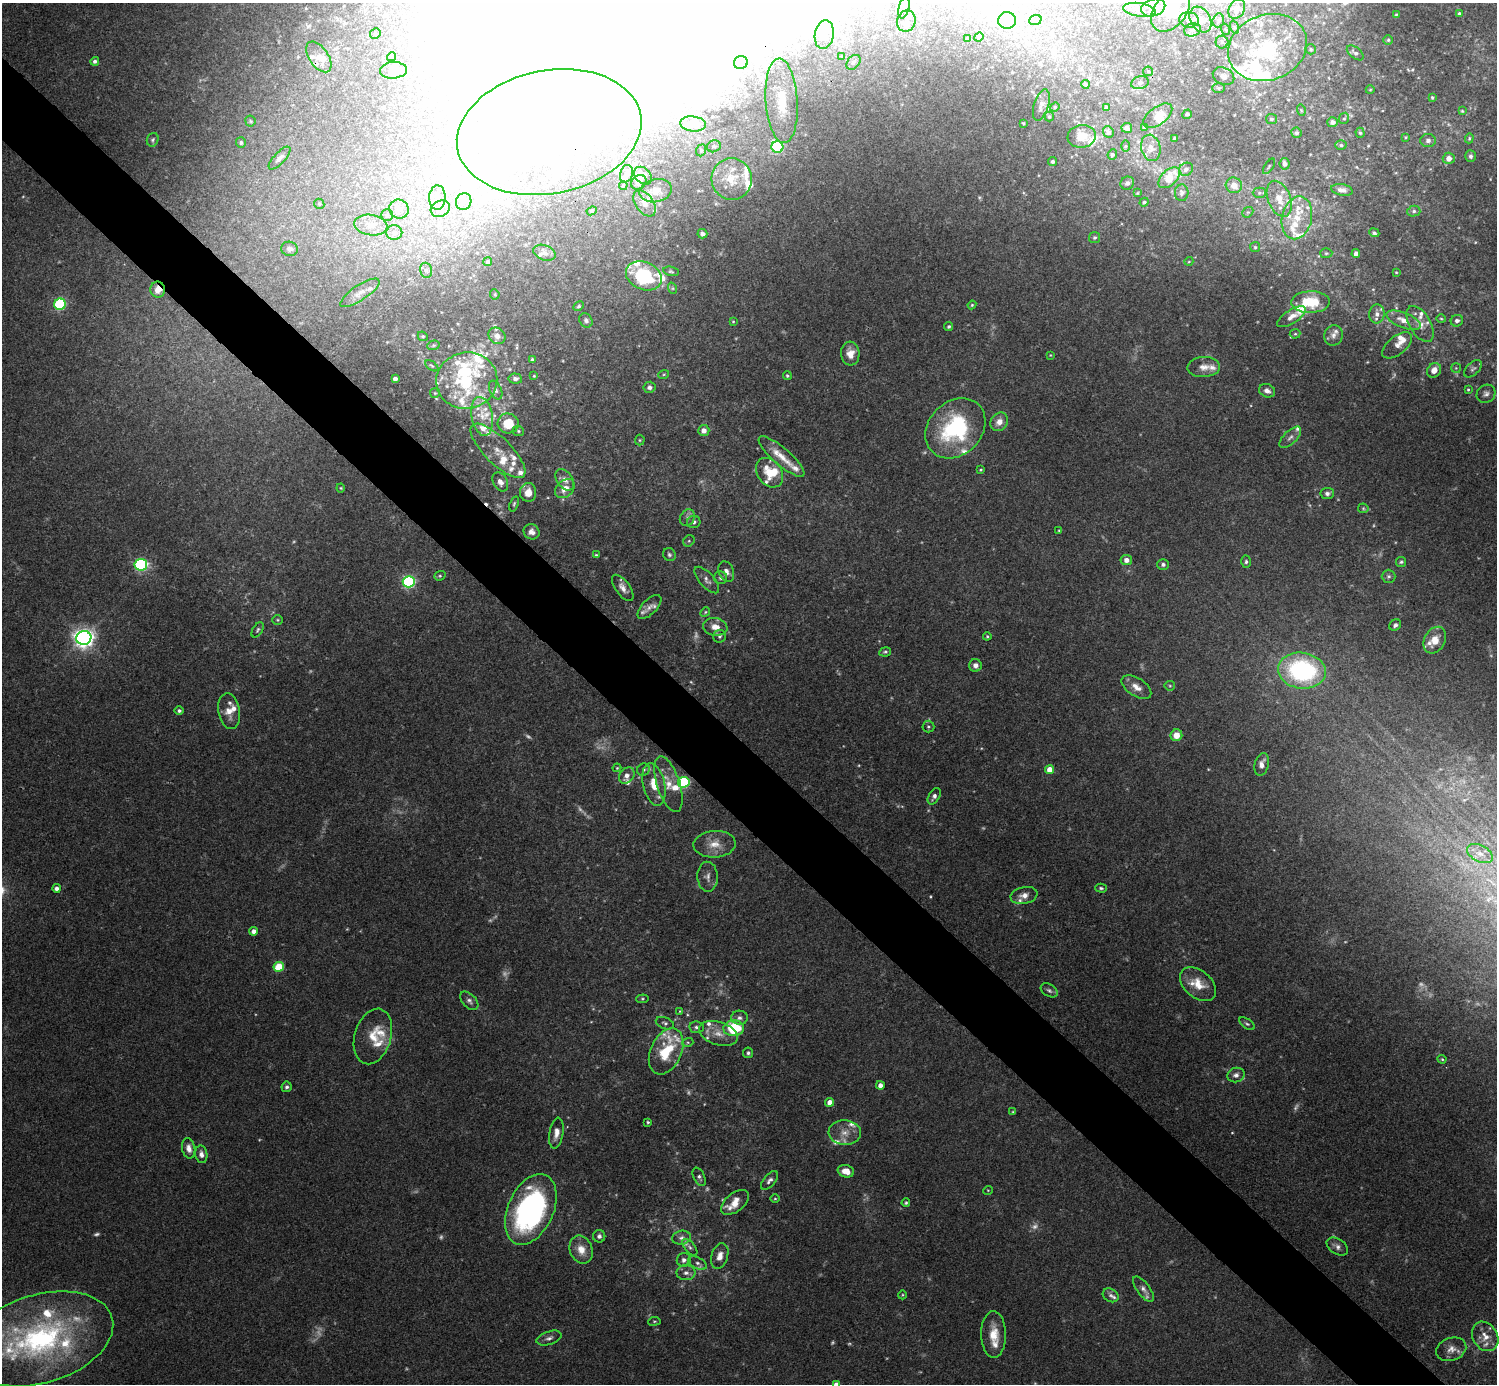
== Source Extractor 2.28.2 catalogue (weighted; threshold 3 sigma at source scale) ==
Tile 11 of 4 x 4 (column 3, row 3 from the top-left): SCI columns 2996-4490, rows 1683-3064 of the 5988 x 5988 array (HDU 1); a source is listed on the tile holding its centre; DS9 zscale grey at full resolution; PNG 1499 x 1386 px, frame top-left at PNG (2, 3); each listed source drawn as its Kron ellipse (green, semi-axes under 4 px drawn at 4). Shown black and unused: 5% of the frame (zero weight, under 3 of 4 exposures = <1% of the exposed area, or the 3 px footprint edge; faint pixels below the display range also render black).
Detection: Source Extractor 2.28.2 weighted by HDU 2 'WHT'; one run over the whole footprint, this tile lists its part. Background 0.118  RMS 0.0062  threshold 0.0281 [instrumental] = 3 sigma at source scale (4.5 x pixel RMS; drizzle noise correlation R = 1.50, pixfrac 1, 0.05/0.05 arcsec/px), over >= 5 px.
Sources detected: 463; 34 too faint to see at this stretch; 46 inside a brighter object's white glare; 1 cosmic-ray / hot-pixel residue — neither listed nor drawn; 88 inside a brighter listed object's ellipse — not listed separately; the other 294 listed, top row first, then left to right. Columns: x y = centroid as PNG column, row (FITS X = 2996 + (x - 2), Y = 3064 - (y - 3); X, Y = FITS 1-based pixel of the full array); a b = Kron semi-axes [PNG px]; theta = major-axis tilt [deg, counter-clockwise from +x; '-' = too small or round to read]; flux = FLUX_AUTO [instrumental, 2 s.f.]
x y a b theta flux
904 7 11 5 77 2
1153 8 12 8 17 5.3
1237 9 10 7 59 4.7
1140 10 16 6 -9 4.4
1171 10 24 16 51 24
1459 14 3 3 - 1.2
1396 15 3 3 - 0.56
1007 20 9 8 - 6.7
1035 20 6 5 - 1.2
1189 20 10 7 -8 3.4
1200 20 14 10 -59 7
1218 20 7 5 71 1.6
906 21 11 9 74 3.5
1234 27 7 4 -72 1
1225 29 6 3 -70 0.7
1192 30 8 6 15 2.2
375 34 5 5 - 1.1
824 35 14 9 81 5.6
979 37 5 4 - 1.6
968 39 3 3 - 1.1
1388 40 4 4 - 0.86
1222 42 6 6 - 1.6
1268 47 40 32 20 62
1311 49 5 5 - 1.1
1355 53 10 5 -39 1.8
842 56 4 4 - 0.54
319 57 17 9 -55 6
391 57 5 4 - 1.1
95 61 4 4 - 1.5
853 62 8 6 52 1.9
741 63 7 6 - 2.3
393 70 13 8 4 9
1148 71 5 4 - 0.82
1223 76 11 8 -27 3.1
1140 83 9 6 17 2
1085 84 4 4 - 1.2
1219 88 6 5 - 1
1370 90 4 3 - 0.52
1432 97 3 3 - 0.91
782 101 42 16 -86 30
1041 105 16 7 72 3.4
1055 107 5 4 - 0.82
1107 108 3 3 - 1.9
1301 110 5 3 - 0.62
1462 111 3 3 - 0.64
1187 114 5 4 - 1.4
1158 116 17 9 36 8
1049 117 5 4 - 0.81
1344 118 6 5 - 0.99
1271 119 6 5 - 1.2
250 121 5 5 - 1.1
1333 122 5 5 - 2
1024 123 4 4 - 0.78
693 124 13 7 -6 10
1144 127 4 3 - 0.86
1127 128 5 5 - 2.3
549 132 93 61 11 240
1108 132 6 5 - 2
1297 133 5 5 - 1.2
1360 133 5 4 - 1
1082 136 14 11 7 8.3
1406 137 4 3 - 0.64
1174 138 4 3 - 0.55
1469 138 5 4 - 0.8
153 140 7 5 65 1.2
1428 140 7 6 - 2.5
241 142 5 5 - 1.2
1341 145 5 4 - 1.1
714 146 7 6 - 1.6
1126 146 5 4 - 0.68
777 147 6 6 - 63
1151 148 13 9 -77 4.9
701 150 6 4 70 1
1112 155 5 4 - 1.3
1470 156 6 5 - 1.6
280 158 15 5 46 2.8
1449 158 6 5 - 4.7
1052 161 4 4 - 1.5
1285 164 6 5 - 2.7
1269 166 9 3 57 0.87
1186 169 7 6 - 2.3
626 174 9 6 74 2.3
643 176 10 7 -44 3.2
1169 178 13 7 43 15
732 179 21 20 - 15
639 182 8 6 43 2.7
1127 183 7 6 - 1.8
623 185 4 3 - 0.64
1234 185 8 7 - 6.2
1342 190 11 5 -12 3.1
656 191 16 11 13 7
1137 193 4 3 - 0.56
1182 193 8 7 - 1.8
1259 193 6 5 - 1.3
437 198 12 8 88 5.3
1279 199 19 11 -69 10
464 202 8 7 - 3.4
1144 202 5 4 - 0.91
645 203 15 9 -54 5
319 204 5 5 - 0.86
399 209 10 9 - 4.4
440 209 10 8 24 4.2
592 211 5 4 - 0.84
1414 211 6 5 - 1.5
1248 212 6 4 41 1.1
387 215 6 6 - 1.2
1297 218 21 15 77 16
371 225 17 10 -8 7.6
394 233 8 7 - 3.4
1374 233 5 4 - 1.3
702 234 5 4 - 2.1
1095 237 5 5 - 1.2
1255 247 5 5 - 0.82
289 249 8 7 - 3.2
545 253 11 7 -21 2.9
1326 253 6 5 - 1
1356 253 4 4 - 3.2
1189 261 4 3 - 0.51
488 262 4 4 - 1.2
426 270 8 6 -75 1.6
671 271 8 4 -11 1.1
1396 272 3 3 - 0.55
644 276 18 14 -23 46
672 288 6 3 -71 0.79
158 290 8 7 - 6.1
360 293 23 7 34 5.8
495 294 5 4 - 0.8
1311 302 19 11 1 21
60 304 6 5 - 70
972 305 4 4 - 0.73
578 306 6 4 29 0.89
1377 314 9 7 81 3.9
1291 317 16 6 32 4.4
1441 319 5 3 - 0.67
586 320 7 6 - 2
1403 320 18 7 -22 7.3
733 321 4 3 - 0.62
1457 321 6 5 - 2.4
1420 324 20 10 -60 7.6
949 326 4 3 - 1.1
1295 334 5 5 - 0.9
1333 335 10 9 - 3
423 336 5 4 - 0.9
497 336 9 7 -39 3.9
433 345 6 4 19 0.96
1397 345 17 9 39 4.6
850 353 12 9 -85 6.5
1050 355 4 4 - 0.5
532 359 3 3 - 0.77
432 366 7 3 -35 0.9
1204 367 16 10 3 5.4
1456 368 5 5 - 0.81
1473 369 11 6 44 1.9
1434 370 8 6 50 4.7
664 374 5 3 - 0.69
787 375 4 4 - 0.95
534 376 3 3 - 0.56
395 379 4 3 - 2.1
515 379 7 5 -6 2.1
467 380 30 28 14 43
649 387 6 5 - 2
496 390 10 6 -64 2.1
1468 390 3 2 - 0.67
1267 391 8 6 -24 3.5
435 393 5 5 - 0.8
1486 394 10 8 39 2.6
482 416 20 10 -80 11
999 422 10 8 55 5.3
508 423 10 10 - 17
955 428 33 26 45 70
704 430 5 5 - 3.9
518 431 6 5 - 1
1290 437 14 6 44 2.8
640 440 5 5 - 0.88
498 451 36 13 -45 15
782 456 29 8 -41 10
981 470 3 2 - 0.64
769 473 16 12 -53 11
565 480 12 8 -53 3.9
500 482 10 7 -61 4.1
341 488 4 4 - 0.61
565 489 11 8 41 6.5
528 492 9 8 - 7.2
1327 493 7 5 6 2
514 504 8 4 71 1
1363 508 5 5 - 0.91
687 518 9 7 61 2.3
694 522 6 6 - 1.8
1059 530 3 3 - 0.56
532 532 8 7 - 3.3
689 541 6 5 - 1
596 555 4 4 - 0.73
669 555 7 6 - 1.5
1126 560 6 5 - 3.5
1246 562 6 4 88 1.3
1401 562 5 5 - 1.1
1163 564 5 5 - 1.7
141 565 6 6 - 100
726 572 11 7 -68 3.1
440 576 6 4 20 0.93
1389 576 7 6 - 1.5
721 578 6 6 - 1.6
707 580 16 7 -48 3.4
409 582 6 5 - 130
623 588 15 7 -54 4.4
649 607 15 7 45 3.5
705 612 5 4 - 0.8
278 620 5 5 - 0.89
1395 625 6 5 - 1.7
715 627 12 8 -11 5.6
258 630 8 5 59 1.3
720 636 6 6 - 1.6
987 636 4 4 - 0.73
84 638 7 7 - 420
1435 640 14 10 62 8.8
885 652 6 4 11 1.1
975 665 6 6 - 3
1302 671 24 18 -8 88
1170 686 5 5 - 0.82
1136 687 17 9 -33 5.3
179 711 4 4 - 1.5
229 711 18 10 -80 7.3
928 727 6 6 - 1.2
1176 735 6 5 - 6.9
1262 764 11 7 75 3.9
617 768 4 3 - 0.66
643 770 6 6 - 1.7
1050 770 4 4 - 8.7
627 775 9 7 49 3.8
684 782 6 5 - 67
654 784 22 11 -77 12
668 784 29 11 -72 11
934 796 9 5 59 2.3
715 844 21 13 3 9.5
1480 854 14 8 -27 6.1
708 877 15 10 -88 3.7
57 888 4 4 - 2.4
1101 888 6 3 -14 1
1024 895 13 8 11 4.4
254 931 4 4 - 3.6
279 967 5 5 - 22
1198 984 21 13 -40 11
1049 990 9 6 -32 1.7
642 999 6 4 6 0.85
469 1001 11 6 -46 2.4
680 1011 4 3 - 0.48
739 1018 8 7 - 2.5
665 1023 9 5 -21 1.8
1247 1024 9 4 -33 1.4
696 1027 7 6 - 1.8
734 1028 10 8 3 36
718 1033 20 11 -17 8.5
373 1036 28 18 73 14
688 1042 5 4 - 0.81
666 1051 24 15 65 26
748 1053 5 5 - 1.4
1442 1059 4 4 - 0.64
1236 1075 9 7 16 2.8
880 1085 4 4 - 3.4
287 1087 5 5 - 1.5
830 1102 4 4 - 5.8
1013 1112 4 3 - 0.65
648 1122 3 3 - 0.85
556 1133 15 7 81 4.6
845 1133 16 12 -3 7.3
189 1148 10 6 -79 4.1
201 1154 9 6 -82 2.9
846 1171 8 6 -15 6.4
699 1177 10 5 -64 1.9
769 1180 11 5 49 2.4
988 1190 5 3 - 0.5
775 1199 4 3 - 0.61
735 1202 16 9 38 7.6
906 1203 4 4 - 0.94
531 1209 37 22 66 150
599 1236 6 6 - 1.9
681 1238 9 7 11 2.7
690 1247 10 5 -49 1.8
1337 1247 12 7 -33 3
581 1249 14 11 -68 7.9
720 1256 13 8 72 5.2
684 1260 7 7 - 2.3
697 1263 10 5 -27 2.3
686 1273 9 7 0 2.9
1143 1289 15 6 -53 3.1
902 1295 5 3 - 0.58
1111 1295 8 6 -30 2.1
654 1321 6 3 8 0.74
994 1334 23 12 -89 12
1485 1336 15 12 -58 7.7
549 1338 13 6 18 2.8
40 1339 75 44 17 150
1451 1349 15 11 19 5.5
836 1384 4 4 - 3.1
Overlapping masked pixels (flux is a lower limit): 4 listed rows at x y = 319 57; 782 101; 549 132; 158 290
Isophote crosses this tile's border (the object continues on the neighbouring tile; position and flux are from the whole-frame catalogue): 4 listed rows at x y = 1140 10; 1171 10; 40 1339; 836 1384